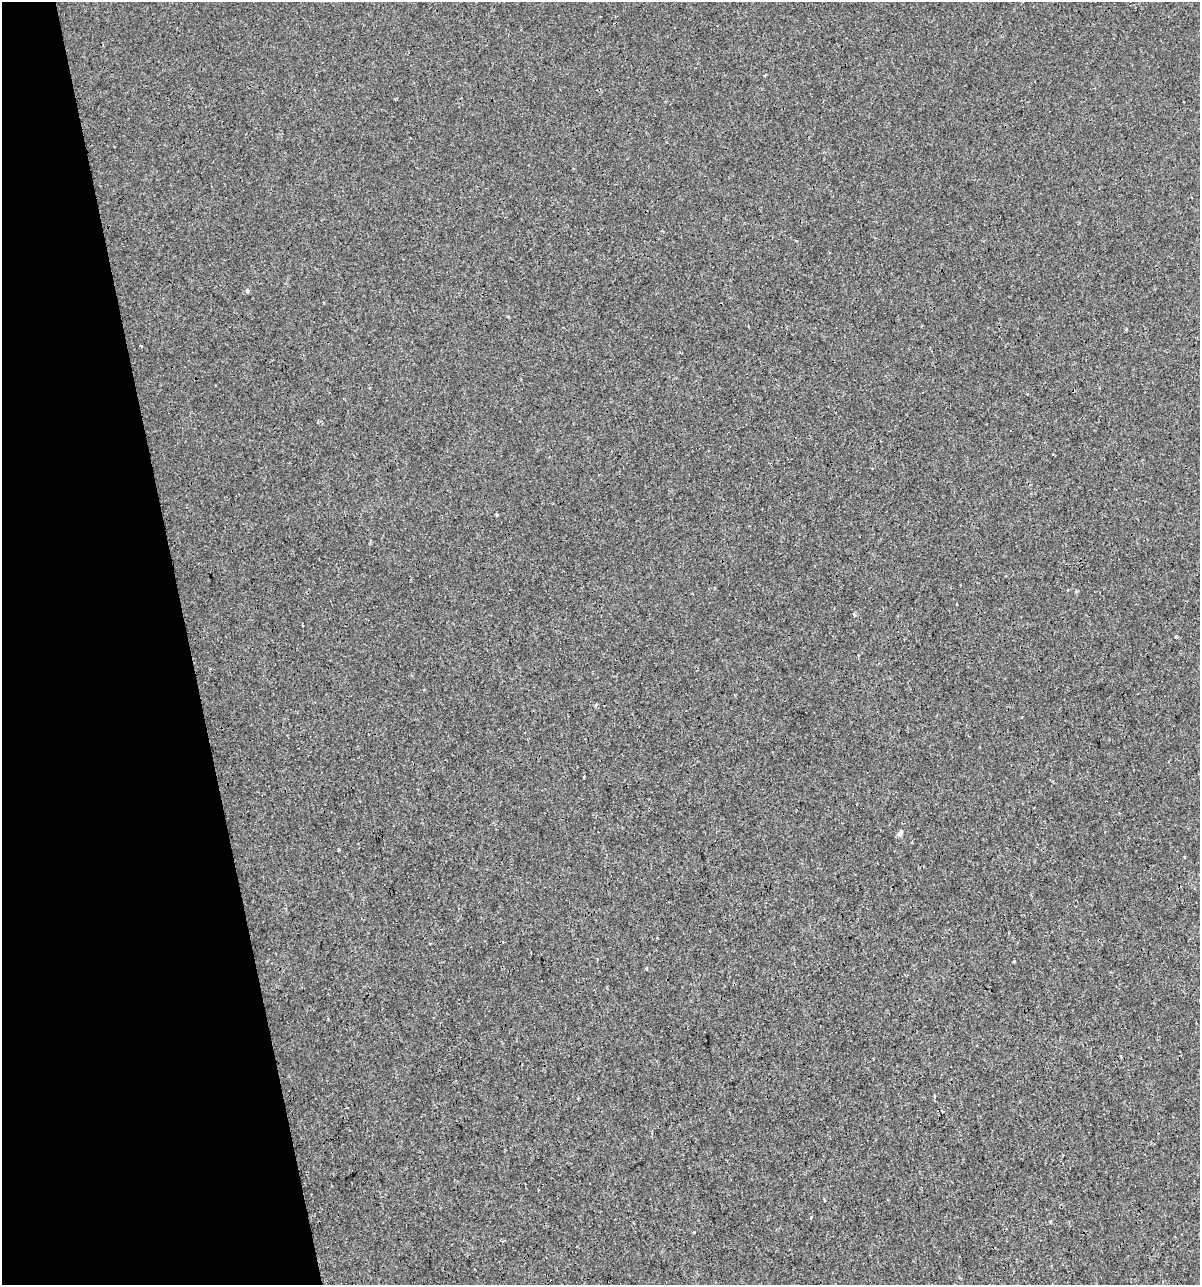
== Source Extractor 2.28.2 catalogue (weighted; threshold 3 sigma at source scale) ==
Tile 5 of 4 x 4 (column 1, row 2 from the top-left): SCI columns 46-1243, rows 2567-3849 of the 4930 x 5132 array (HDU 1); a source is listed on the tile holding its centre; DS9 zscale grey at full resolution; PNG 1202 x 1287 px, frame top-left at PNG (2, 2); no overlay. Shown black and unused: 16% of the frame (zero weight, under 3 of 4 exposures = <1% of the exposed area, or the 3 px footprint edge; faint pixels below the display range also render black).
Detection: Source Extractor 2.28.2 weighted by HDU 2 'WHT'; one run over the whole footprint, this tile lists its part. Background 1.50e-04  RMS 0.0017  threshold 0.00779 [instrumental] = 3 sigma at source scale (4.5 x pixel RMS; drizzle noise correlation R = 1.50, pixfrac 1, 0.0396/0.0396 arcsec/px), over >= 5 px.
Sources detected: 18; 2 cosmic-ray / hot-pixel residue — not listed; the other 16 listed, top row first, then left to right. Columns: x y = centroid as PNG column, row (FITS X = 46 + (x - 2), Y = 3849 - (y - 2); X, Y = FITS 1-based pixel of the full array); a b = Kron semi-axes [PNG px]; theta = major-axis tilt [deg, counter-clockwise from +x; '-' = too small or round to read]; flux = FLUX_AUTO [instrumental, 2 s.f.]
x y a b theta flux
765 75 3 2 - 0.23
247 290 5 4 - 0.26
141 346 2 2 - 0.2
496 515 3 3 - 0.66
1077 591 4 3 - 0.32
854 614 5 3 - 0.18
1176 637 3 3 - 0.35
596 705 5 3 - 0.23
900 833 10 5 50 0.45
339 850 3 3 - 0.81
1184 857 3 2 - 0.12
430 943 3 2 - 0.24
646 969 3 3 - 0.4
934 1096 4 2 - 0.2
942 1111 3 2 - 0.2
694 1232 2 2 - 0.15
Unlisted compact peaks at least as high as the median listed source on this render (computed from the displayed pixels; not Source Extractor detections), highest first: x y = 584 777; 1014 961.